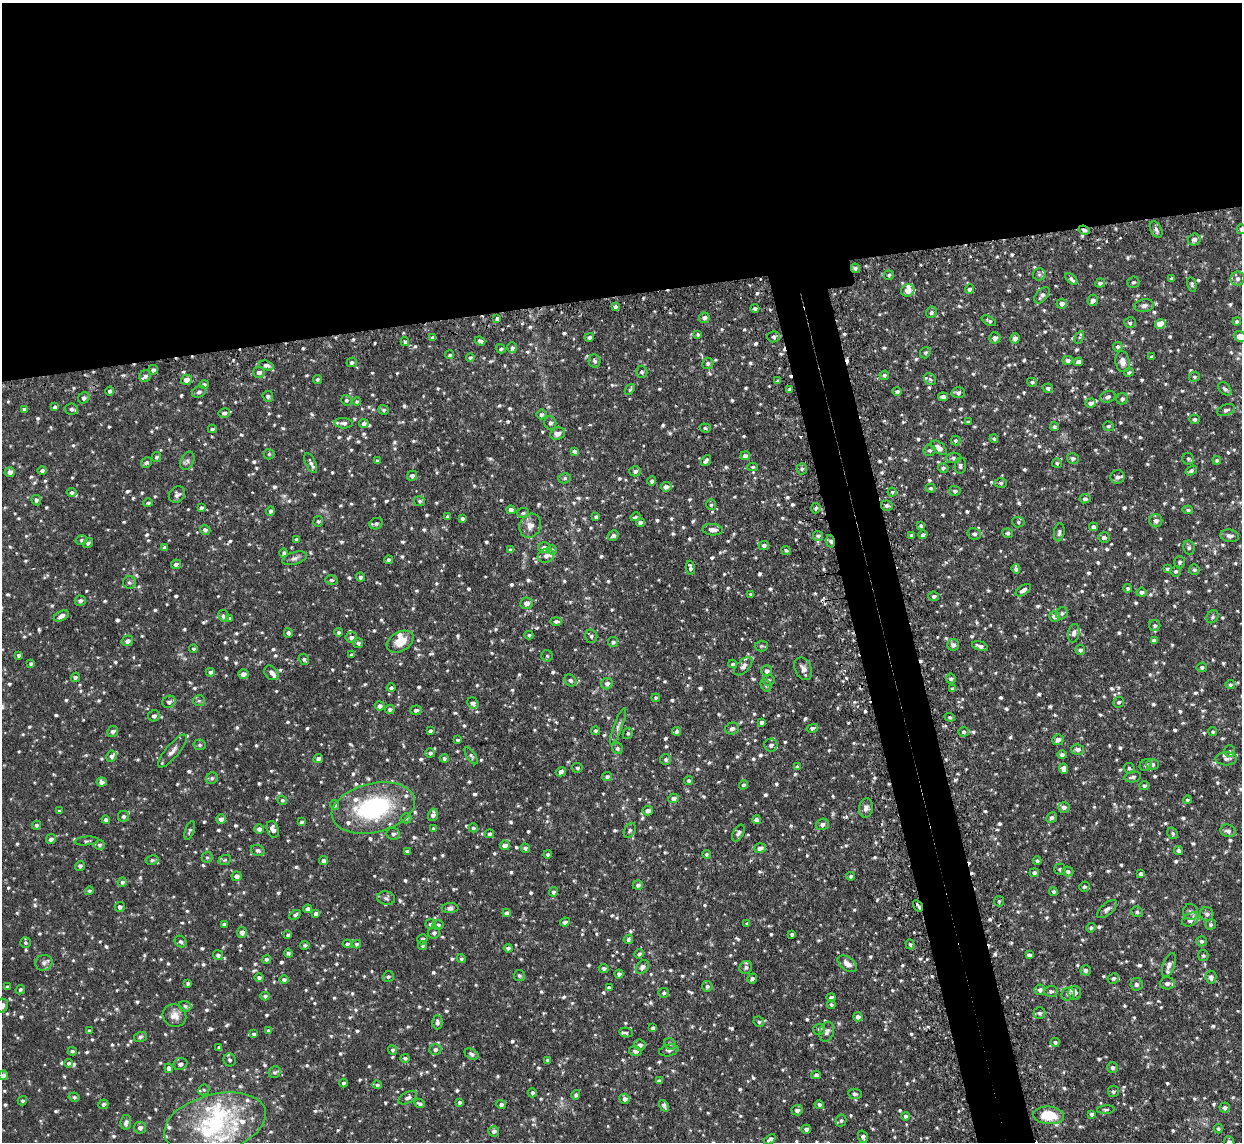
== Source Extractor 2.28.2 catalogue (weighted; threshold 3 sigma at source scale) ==
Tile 2 of 4 x 4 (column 2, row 1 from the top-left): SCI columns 1274-2513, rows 3580-4719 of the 5026 x 4998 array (HDU 1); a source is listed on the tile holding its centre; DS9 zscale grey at full resolution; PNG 1244 x 1144 px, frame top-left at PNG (2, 3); each listed source drawn as its Kron ellipse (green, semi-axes under 4 px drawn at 4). Shown black and unused: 29% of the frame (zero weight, under 2 of 3 exposures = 4% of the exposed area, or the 3 px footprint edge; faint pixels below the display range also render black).
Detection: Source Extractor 2.28.2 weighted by HDU 2 'WHT'; one run over the whole footprint, this tile lists its part. Background 0.101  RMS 0.0077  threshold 0.0345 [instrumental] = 3 sigma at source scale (4.5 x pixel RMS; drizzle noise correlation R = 1.50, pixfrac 1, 0.05/0.05 arcsec/px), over >= 5 px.
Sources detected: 1220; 6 cosmic-ray / hot-pixel residue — neither listed nor drawn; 31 inside a brighter listed object's ellipse — not listed separately; of the other 1183, all 500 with FLUX_AUTO >= 1.26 (the completeness limit of this list) listed and drawn (683 fainter detections not listed), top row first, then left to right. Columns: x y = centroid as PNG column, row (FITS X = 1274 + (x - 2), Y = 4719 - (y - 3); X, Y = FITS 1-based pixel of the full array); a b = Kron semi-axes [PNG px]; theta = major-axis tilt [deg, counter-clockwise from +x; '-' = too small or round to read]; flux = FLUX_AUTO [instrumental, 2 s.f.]
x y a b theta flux
1156 229 9 5 -63 2.1
1241 229 5 5 - 1.5
1084 230 6 4 -20 2.1
1194 240 6 6 - 2.8
855 268 5 4 - 1.6
1039 274 6 6 - 1.7
889 275 5 4 - 1.7
1072 279 7 4 -42 1.9
1172 279 4 3 - 1.5
1238 279 7 7 - 2.6
1133 282 6 5 - 1.4
1100 283 5 4 - 1.8
1192 284 7 4 -77 1.3
969 289 5 4 - 1.6
908 290 7 6 - 6.3
1042 295 9 5 49 2.8
1093 300 6 5 - 3.1
1062 304 5 5 - 2.7
1144 306 10 6 9 2.7
616 307 4 3 - 3.5
755 308 4 4 - 1.7
931 312 6 5 - 1.5
497 318 3 3 - 1.4
704 318 5 5 - 2.4
989 321 8 4 -30 1.6
1237 322 4 3 - 1.7
1130 323 6 5 - 1.6
1160 324 5 4 - 11
698 334 4 3 - 1.3
433 337 4 3 - 1.7
589 337 5 4 - 1.7
774 337 6 5 - 1.8
1079 337 7 4 64 1.3
1240 337 6 5 - 7.5
995 338 5 5 - 2.9
1015 338 5 5 - 2.5
480 341 5 4 - 2.1
405 342 4 3 - 1.5
1118 347 5 4 - 1.7
512 348 5 5 - 1.9
501 349 5 4 - 1.4
925 353 6 5 - 1.3
450 355 4 4 - 1.3
1152 357 4 4 - 1.5
470 358 4 4 - 1.4
1068 360 5 4 - 2.1
594 361 6 6 - 2
352 362 5 4 - 1.7
1078 362 4 4 - 3.1
1122 362 10 7 -83 4.8
708 363 5 5 - 1.8
266 365 7 4 -16 2.1
153 370 5 5 - 2.4
259 372 5 5 - 2.9
642 372 6 5 - 1.8
1129 372 5 4 - 1.4
884 375 5 4 - 1.7
145 376 6 5 - 2.1
1194 377 5 5 - 1.3
317 379 5 4 - 1.5
930 379 6 5 - 1.5
186 380 6 5 - 4.1
778 381 4 4 - 1.6
1032 382 5 4 - 1.3
204 384 5 4 - 1.8
1048 388 5 4 - 1.9
630 389 6 4 52 1.3
790 389 3 3 - 1.5
1225 389 8 5 -44 2.1
109 391 4 4 - 1.5
897 391 5 4 - 1.6
199 392 7 5 28 1.8
958 393 6 5 - 2.1
268 396 5 5 - 2.1
943 397 5 4 - 2.5
1108 397 8 5 20 2.2
84 398 6 5 - 2.1
1122 399 6 5 - 1.8
346 400 5 5 - 1.5
357 402 4 4 - 1.3
1091 403 5 4 - 2.8
55 407 4 4 - 2.2
24 409 4 4 - 2
71 409 7 5 -10 2.2
384 410 5 4 - 1.4
1226 410 9 5 20 2.4
224 413 6 5 - 2.1
541 414 5 5 - 1.8
1195 419 5 5 - 1.4
968 422 3 3 - 1.4
344 423 9 5 -3 2.2
364 423 5 4 - 2.3
550 423 7 6 - 2
1054 426 4 4 - 1.3
1108 426 5 5 - 1.3
705 428 5 4 - 1.3
212 429 4 4 - 1.5
558 434 7 6 - 4.4
994 439 4 4 - 1.3
956 440 5 5 - 1.4
939 448 9 5 -40 4.2
930 450 6 6 - 1.7
574 451 4 3 - 1.6
269 454 5 5 - 1.3
745 456 5 4 - 3.6
156 457 5 4 - 1.5
953 458 7 5 10 1.8
1073 458 6 5 - 2
1188 459 6 5 - 1.6
1217 460 4 4 - 1.3
187 461 9 6 65 2.2
377 461 3 3 - 1.4
706 461 6 3 51 2.4
146 462 5 5 - 1.9
311 463 11 5 -65 2.6
1057 463 5 5 - 1.4
960 466 8 5 84 2.3
753 467 5 4 - 1.4
943 468 5 5 - 1.4
802 469 5 5 - 1.6
42 470 4 4 - 1.7
635 471 6 5 - 2
1191 471 6 4 34 1.7
10 472 5 4 - 3.3
412 476 5 5 - 2.4
1117 477 7 6 - 3.1
565 478 6 5 - 1.4
652 481 4 4 - 1.9
1001 483 6 5 - 1.5
666 487 5 4 - 3.7
931 488 5 4 - 1.3
955 491 5 5 - 1.8
72 492 5 4 - 1.5
892 492 4 4 - 1.3
177 495 9 7 43 2.8
1085 499 5 4 - 1.7
36 500 5 4 - 1.7
420 501 5 5 - 1.4
148 503 4 3 - 1.5
711 505 5 4 - 1.4
887 505 6 5 - 1.8
201 508 4 4 - 1.7
816 508 5 5 - 1.7
511 510 4 4 - 2.4
1188 510 5 4 - 1.3
270 511 4 4 - 1.9
523 513 6 5 - 1.3
596 516 4 3 - 1.6
447 517 4 4 - 1.3
635 517 5 4 - 1.3
462 518 3 3 - 1.4
318 521 5 5 - 1.4
1156 521 6 6 - 3
1018 522 6 5 - 1.3
640 523 4 4 - 2.8
376 524 6 5 - 1.6
530 526 12 10 62 5.8
921 526 4 3 - 1.4
1093 527 4 4 - 2.5
205 530 5 4 - 2
713 530 10 5 -4 4.5
1059 532 9 5 82 2
1008 533 5 4 - 1.4
974 534 7 5 -14 2
613 535 6 4 50 2.2
911 535 4 3 - 1.3
923 535 4 4 - 2
818 536 5 5 - 1.4
1230 536 9 6 -9 2.4
1104 537 6 5 - 2.6
297 539 3 3 - 1.3
81 540 6 5 - 1.5
830 541 6 4 -78 2.6
88 543 5 4 - 1.9
764 545 5 4 - 2.3
164 548 4 4 - 1.4
544 548 6 5 - 4
1189 548 7 5 -77 1.5
511 550 4 3 - 2.1
552 550 5 4 - 1.7
786 550 4 4 - 1.4
284 553 4 4 - 1.4
546 556 8 7 - 3.6
295 558 13 6 15 2.8
389 560 4 4 - 2
1180 562 6 5 - 1.6
176 564 5 5 - 2.1
690 568 7 4 -83 2.1
1016 569 5 4 - 2.4
1167 569 4 4 - 1.3
1194 569 5 5 - 1.5
1176 571 5 5 - 1.4
360 577 4 4 - 2
331 580 6 4 -14 1.4
129 582 6 6 - 1.7
1128 588 4 4 - 1.4
1023 590 8 4 34 2.8
1141 592 5 4 - 2.5
750 594 3 3 - 1.4
934 596 5 5 - 2.1
80 601 5 5 - 2.3
527 603 6 6 - 3.3
1062 613 6 5 - 1.6
61 616 8 5 29 2.9
223 616 6 5 - 2.2
1055 616 5 5 - 4.2
1213 617 7 5 54 1.4
229 618 4 3 - 1.3
556 621 6 4 -1 1.7
1155 626 5 5 - 1.6
339 632 4 4 - 1.4
288 633 5 4 - 1.8
1074 633 9 5 79 2.5
529 635 4 3 - 1.5
591 636 6 6 - 1.8
351 637 6 5 - 2.7
1154 640 4 4 - 3
127 641 6 5 - 2.9
400 642 14 9 30 11
613 642 5 5 - 2.1
358 643 5 4 - 1.8
953 645 6 6 - 2.7
761 646 6 5 - 1.3
980 646 8 4 -16 2.8
193 649 4 4 - 1.3
1080 650 5 5 - 1.8
19 655 4 4 - 1.5
351 655 4 3 - 1.4
547 656 5 5 - 1.3
304 659 6 5 - 1.5
31 663 4 3 - 1.4
732 664 4 3 - 1.3
743 666 11 6 46 3.3
1202 667 5 5 - 1.6
803 669 12 8 -65 3.9
767 671 5 5 - 2.5
210 672 4 4 - 1.6
271 673 8 6 -50 2.6
243 674 5 5 - 3.3
75 677 5 4 - 1.6
951 679 5 5 - 1.4
570 680 7 5 -44 2.1
768 680 6 5 - 1.7
607 684 6 5 - 2.5
766 685 7 5 -62 1.4
1230 685 4 4 - 1.4
391 688 4 4 - 1.7
953 689 4 3 - 1.8
656 698 4 3 - 1.4
199 701 6 5 - 1.4
169 702 7 6 - 2.2
1119 702 5 5 - 1.7
473 703 6 5 - 2.2
380 706 5 4 - 2.6
390 709 5 4 - 1.9
416 710 6 4 2 2
154 716 6 5 - 2.2
950 717 5 4 - 1.3
762 722 4 3 - 2
618 726 19 4 70 2.9
812 728 6 4 14 1.8
732 729 7 6 - 2.7
113 731 6 5 - 2.4
430 731 4 3 - 1.5
595 731 4 4 - 1.6
676 731 4 3 - 1.9
964 732 5 5 - 1.5
1213 732 4 4 - 1.3
628 733 6 5 - 1.3
457 740 4 3 - 1.4
1058 740 6 5 - 3.1
199 745 6 5 - 1.5
771 745 6 6 - 2.5
617 748 6 5 - 1.7
1078 749 6 5 - 2.8
172 751 21 6 50 4.4
1230 751 6 5 - 1.4
430 753 5 4 - 1.7
1062 755 4 4 - 2.1
112 756 6 5 - 2.3
471 756 9 4 -57 1.5
444 758 4 4 - 1.8
318 759 5 4 - 2.5
666 759 5 5 - 1.4
1226 759 11 6 0 2.8
1152 764 6 5 - 2.4
1146 765 6 5 - 1.6
797 767 4 4 - 2.4
577 768 5 4 - 1.3
1064 768 5 4 - 3.8
1129 768 5 5 - 1.4
561 772 5 4 - 3.3
607 777 5 4 - 1.6
1133 777 8 5 11 2.1
212 778 6 5 - 1.7
689 780 4 4 - 1.3
102 782 5 4 - 2.9
743 785 5 4 - 1.7
1144 786 5 4 - 1.5
674 798 5 4 - 2.8
282 800 5 4 - 1.3
1187 800 4 4 - 1.3
335 805 5 4 - 1.5
1064 807 6 5 - 2.8
373 808 42 24 13 87
866 808 9 7 79 3
59 811 3 3 - 1.4
648 811 5 5 - 2.9
433 815 6 5 - 3
124 816 5 5 - 2
406 818 5 5 - 1.5
1052 818 5 5 - 2
221 819 5 5 - 2.9
106 820 4 4 - 2.5
756 820 4 4 - 2.6
301 822 4 3 - 1.4
822 824 6 5 - 2.9
36 825 4 4 - 1.4
473 828 4 4 - 1.3
259 829 5 4 - 2.7
273 829 8 6 -71 4
434 829 4 4 - 1.5
190 830 10 4 71 1.7
630 830 8 5 62 1.7
1228 831 8 6 -14 2.8
738 833 9 5 61 2.4
1173 833 6 5 - 1.4
393 834 6 6 - 2.2
489 834 5 4 - 1.7
51 839 5 4 - 2.6
87 841 12 4 5 1.6
99 845 5 5 - 1.6
505 845 5 4 - 4.5
525 848 5 4 - 1.7
760 848 6 4 19 3.1
1178 850 4 4 - 2.1
258 851 7 5 -17 2.2
407 851 4 3 - 1.9
548 854 4 4 - 1.6
706 854 4 4 - 1.4
207 857 5 5 - 1.3
152 860 6 4 8 1.8
225 860 6 5 - 1.3
323 860 4 4 - 1.9
1037 861 4 4 - 1.3
80 866 5 4 - 2.2
1060 869 6 5 - 1.8
1068 871 5 5 - 2.1
1034 873 4 4 - 2.4
1141 874 4 4 - 2.6
237 876 5 5 - 3.3
851 876 4 4 - 1.3
122 882 5 4 - 1.8
638 885 5 4 - 1.7
1084 887 5 5 - 1.5
89 891 4 4 - 1.3
1053 891 4 4 - 1.4
553 892 5 4 - 1.5
386 898 9 7 -14 2.3
999 901 5 5 - 1.3
918 906 6 3 -56 2
120 907 5 5 - 2.5
450 908 8 5 1 1.9
308 909 4 4 - 2
1107 909 12 5 40 2.6
1137 912 6 5 - 1.5
1191 912 8 7 - 2.5
316 913 4 3 - 2.6
507 913 4 4 - 2.5
1207 914 7 6 - 2.3
295 915 6 4 29 1.6
1190 919 9 6 32 5.5
565 922 5 4 - 2.6
224 924 4 3 - 1.8
431 924 5 5 - 1.9
747 924 4 3 - 1.4
1211 924 5 5 - 1.5
438 925 5 5 - 1.7
1091 928 5 4 - 1.3
242 932 5 5 - 3.4
434 933 6 5 - 2.2
792 934 3 3 - 1.7
288 935 4 3 - 1.5
422 939 5 5 - 1.3
628 939 5 4 - 1.7
180 941 6 5 - 1.9
1202 941 5 5 - 1.6
25 943 5 5 - 1.4
347 944 4 4 - 1.8
357 944 4 4 - 1.6
910 944 5 4 - 1.5
305 945 4 4 - 1.4
422 946 4 4 - 1.3
508 948 4 3 - 1.5
288 953 4 3 - 1.7
639 954 5 4 - 1.7
218 955 5 5 - 2
1029 955 4 4 - 2.2
1203 955 5 5 - 1.3
266 959 4 4 - 1.5
461 959 4 4 - 1.5
44 963 8 8 - 2.7
847 964 11 6 -36 4.6
1169 965 12 6 70 3.6
642 967 7 5 50 2.7
746 967 7 6 - 2.3
604 968 5 4 - 2
1086 970 5 5 - 2
619 974 4 4 - 2
519 975 5 5 - 1.7
259 977 5 4 - 1.7
388 977 6 5 - 1.5
1211 977 6 5 - 2.6
1113 978 6 5 - 1.8
752 979 5 4 - 1.9
284 980 5 4 - 1.7
188 983 4 3 - 1.7
1167 983 7 6 - 3.2
1136 984 6 6 - 2
707 986 5 5 - 1.6
7 987 3 3 - 1.3
609 988 4 4 - 2.2
20 990 5 4 - 1.4
1040 990 5 5 - 2.6
1051 991 7 5 5 1.8
664 993 5 5 - 1.6
1075 993 7 6 - 3
1068 994 7 6 - 2.2
265 996 4 4 - 1.6
831 997 5 4 - 1.6
831 1005 4 4 - 1.5
2 1006 7 5 68 2.9
185 1006 6 5 - 1.8
1039 1013 6 5 - 1.9
174 1015 12 11 - 5.7
858 1017 5 4 - 2.8
437 1022 7 5 90 2.2
759 1022 5 5 - 1.4
653 1028 4 4 - 2.1
819 1029 6 5 - 2.1
268 1030 4 4 - 1.3
89 1031 4 3 - 1.4
827 1032 10 7 71 3
626 1033 7 5 -9 1.6
254 1034 3 3 - 2
140 1037 6 5 - 1.4
1055 1042 5 4 - 1.7
670 1044 6 5 - 1.5
640 1045 6 5 - 3.1
219 1047 4 3 - 1.5
435 1049 6 5 - 2
392 1050 5 4 - 1.5
669 1050 10 5 13 2
72 1051 4 4 - 1.4
635 1051 6 5 - 2.2
472 1054 7 5 -30 1.9
405 1058 4 4 - 1.6
230 1060 6 6 - 1.8
547 1060 4 3 - 1.5
69 1063 4 4 - 1.4
180 1064 7 6 - 2.5
1113 1067 5 5 - 2
169 1068 5 4 - 2.2
275 1072 6 5 - 1.4
3 1075 5 4 - 3
816 1075 4 4 - 2.6
659 1081 4 4 - 2.4
343 1083 4 4 - 1.4
377 1085 5 4 - 1.5
204 1090 6 5 - 1.3
1113 1092 5 5 - 1.7
532 1093 4 4 - 1.7
855 1094 7 5 -7 1.6
576 1095 5 4 - 1.6
74 1097 5 4 - 1.5
408 1098 10 5 26 2.5
625 1099 5 5 - 2.9
22 1101 5 4 - 1.4
460 1102 3 3 - 1.4
420 1103 5 4 - 1.8
103 1104 5 4 - 1.7
501 1105 5 4 - 2.2
819 1105 5 4 - 1.9
664 1106 6 4 -59 2.6
1225 1108 5 5 - 2.3
797 1110 5 5 - 2.4
1106 1110 9 4 4 1.3
1092 1114 4 4 - 1.7
1049 1115 15 9 -5 21
905 1116 4 4 - 2
841 1121 6 5 - 1.7
126 1122 7 5 81 2.5
215 1123 52 29 15 72
140 1128 6 6 - 3
806 1129 4 4 - 2.1
1218 1129 4 4 - 1.5
494 1131 5 5 - 2.3
863 1137 6 5 - 2.2
770 1139 6 3 37 2.2
1229 1142 6 5 - 2.8
Overlapping masked pixels (flux is a lower limit): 3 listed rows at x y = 1084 230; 830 541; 918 906
Isophote crosses this tile's border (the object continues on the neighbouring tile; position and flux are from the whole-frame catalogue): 5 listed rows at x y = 1241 229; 1240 337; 2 1006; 3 1075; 1229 1142